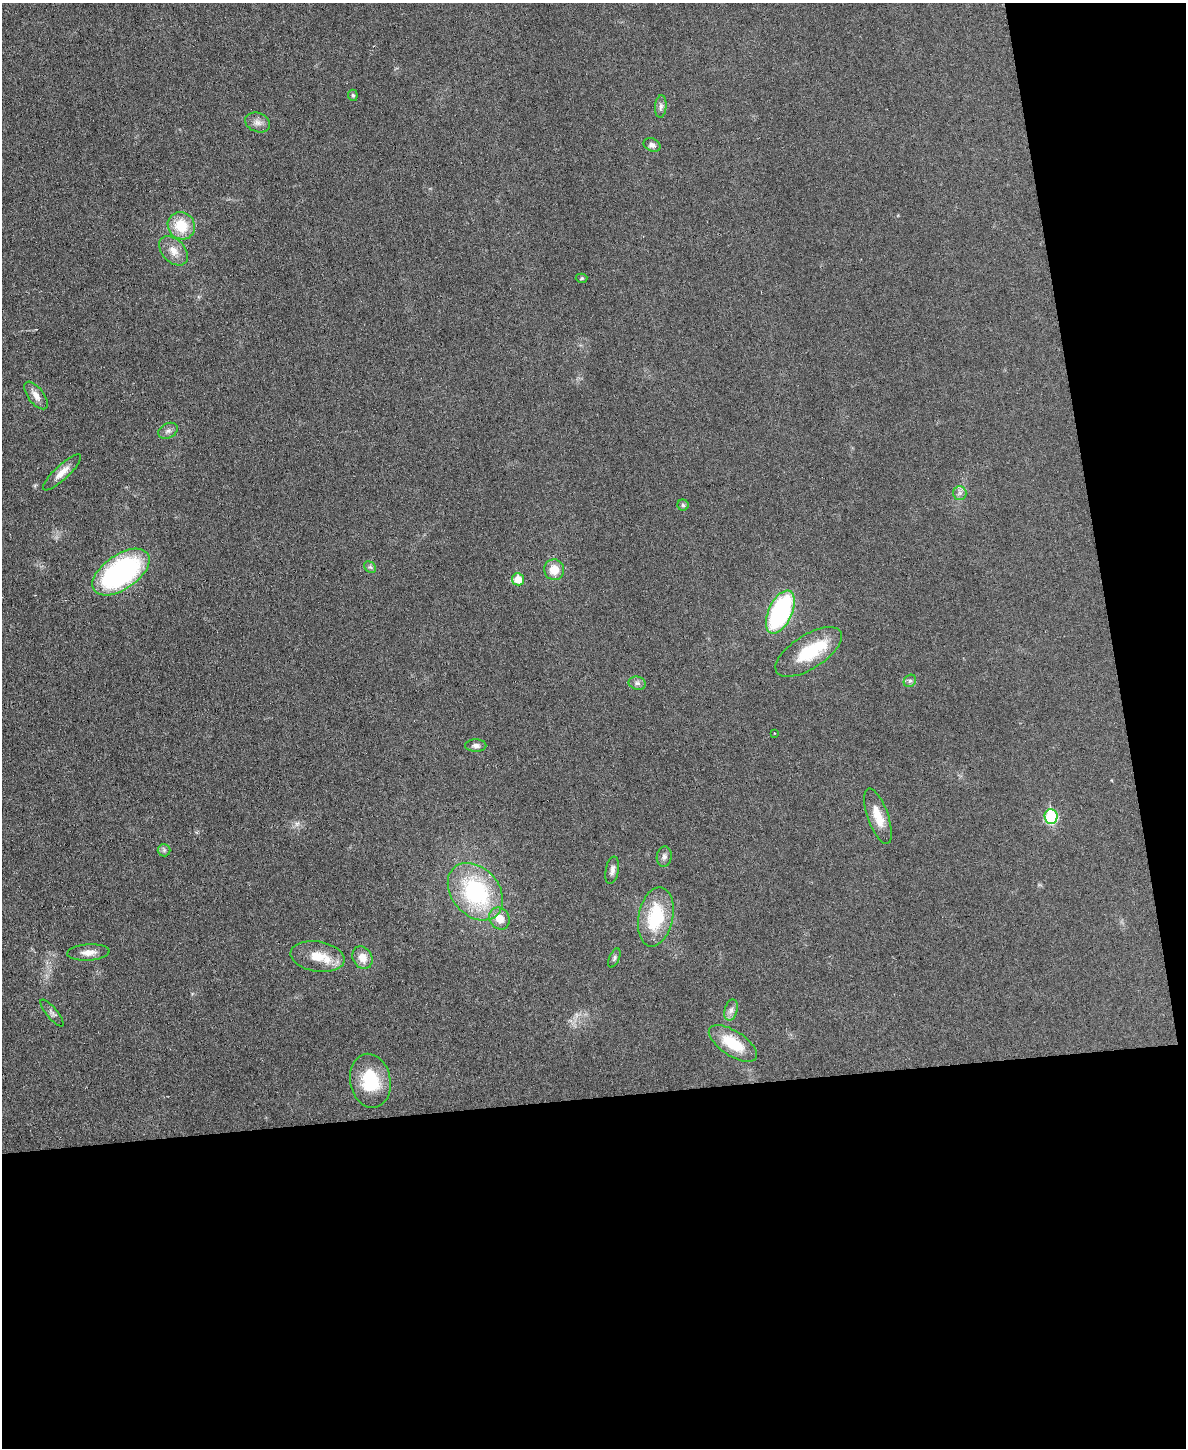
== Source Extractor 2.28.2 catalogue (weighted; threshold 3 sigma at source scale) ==
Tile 12 of 4 x 3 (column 4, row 3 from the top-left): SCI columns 3551-4734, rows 132-1577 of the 4736 x 4713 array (HDU 1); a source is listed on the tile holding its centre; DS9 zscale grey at full resolution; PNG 1188 x 1450 px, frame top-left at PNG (2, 3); each listed source drawn as its Kron ellipse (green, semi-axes under 4 px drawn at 4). Shown black and unused: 30% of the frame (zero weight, under 3 of 6 exposures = <1% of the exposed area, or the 3 px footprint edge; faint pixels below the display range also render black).
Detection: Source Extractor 2.28.2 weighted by HDU 2 'WHT'; one run over the whole footprint, this tile lists its part. Background 0.0307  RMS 0.004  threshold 0.0163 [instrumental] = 3 sigma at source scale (4.09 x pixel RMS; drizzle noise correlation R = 1.36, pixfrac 0.8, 0.05/0.05 arcsec/px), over >= 5 px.
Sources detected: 40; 1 inside a brighter object's white glare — neither listed nor drawn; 1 inside a brighter listed object's ellipse — not listed separately; the other 38 listed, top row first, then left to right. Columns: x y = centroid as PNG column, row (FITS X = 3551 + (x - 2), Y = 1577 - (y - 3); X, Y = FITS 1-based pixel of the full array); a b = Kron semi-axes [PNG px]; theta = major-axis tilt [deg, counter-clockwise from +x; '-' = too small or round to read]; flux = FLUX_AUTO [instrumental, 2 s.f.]
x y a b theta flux
353 95 5 4 - 0.64
661 106 11 5 86 1.3
258 122 12 9 -21 2.3
652 145 9 6 -25 1.4
181 226 14 13 - 10
173 251 17 11 -46 3.9
582 278 6 4 3 0.49
36 395 16 8 -53 2.8
168 431 10 7 27 1.4
62 472 25 7 43 3.8
960 493 7 6 - 1.3
683 505 5 5 - 0.62
370 567 6 5 - 0.8
554 570 10 10 - 5.4
121 572 32 17 34 71
518 579 6 6 - 5.8
780 612 23 11 65 56
809 652 38 17 33 17
910 681 7 5 42 0.82
637 683 9 6 -13 1.2
774 733 2 2 - 0.26
476 746 10 6 1 1.4
878 816 29 10 -70 6.6
1051 817 7 6 - 29
164 850 6 6 - 0.83
664 857 10 7 81 1.4
612 870 14 6 79 1.7
475 892 32 23 -49 41
656 917 30 17 78 22
499 918 11 9 -58 4.7
88 952 21 8 4 3.3
318 957 27 15 -9 8
362 958 12 9 -63 4.3
614 958 10 5 68 0.81
731 1010 10 6 75 1.7
52 1013 17 5 -50 1.3
733 1043 27 12 -33 12
370 1081 27 20 -80 16